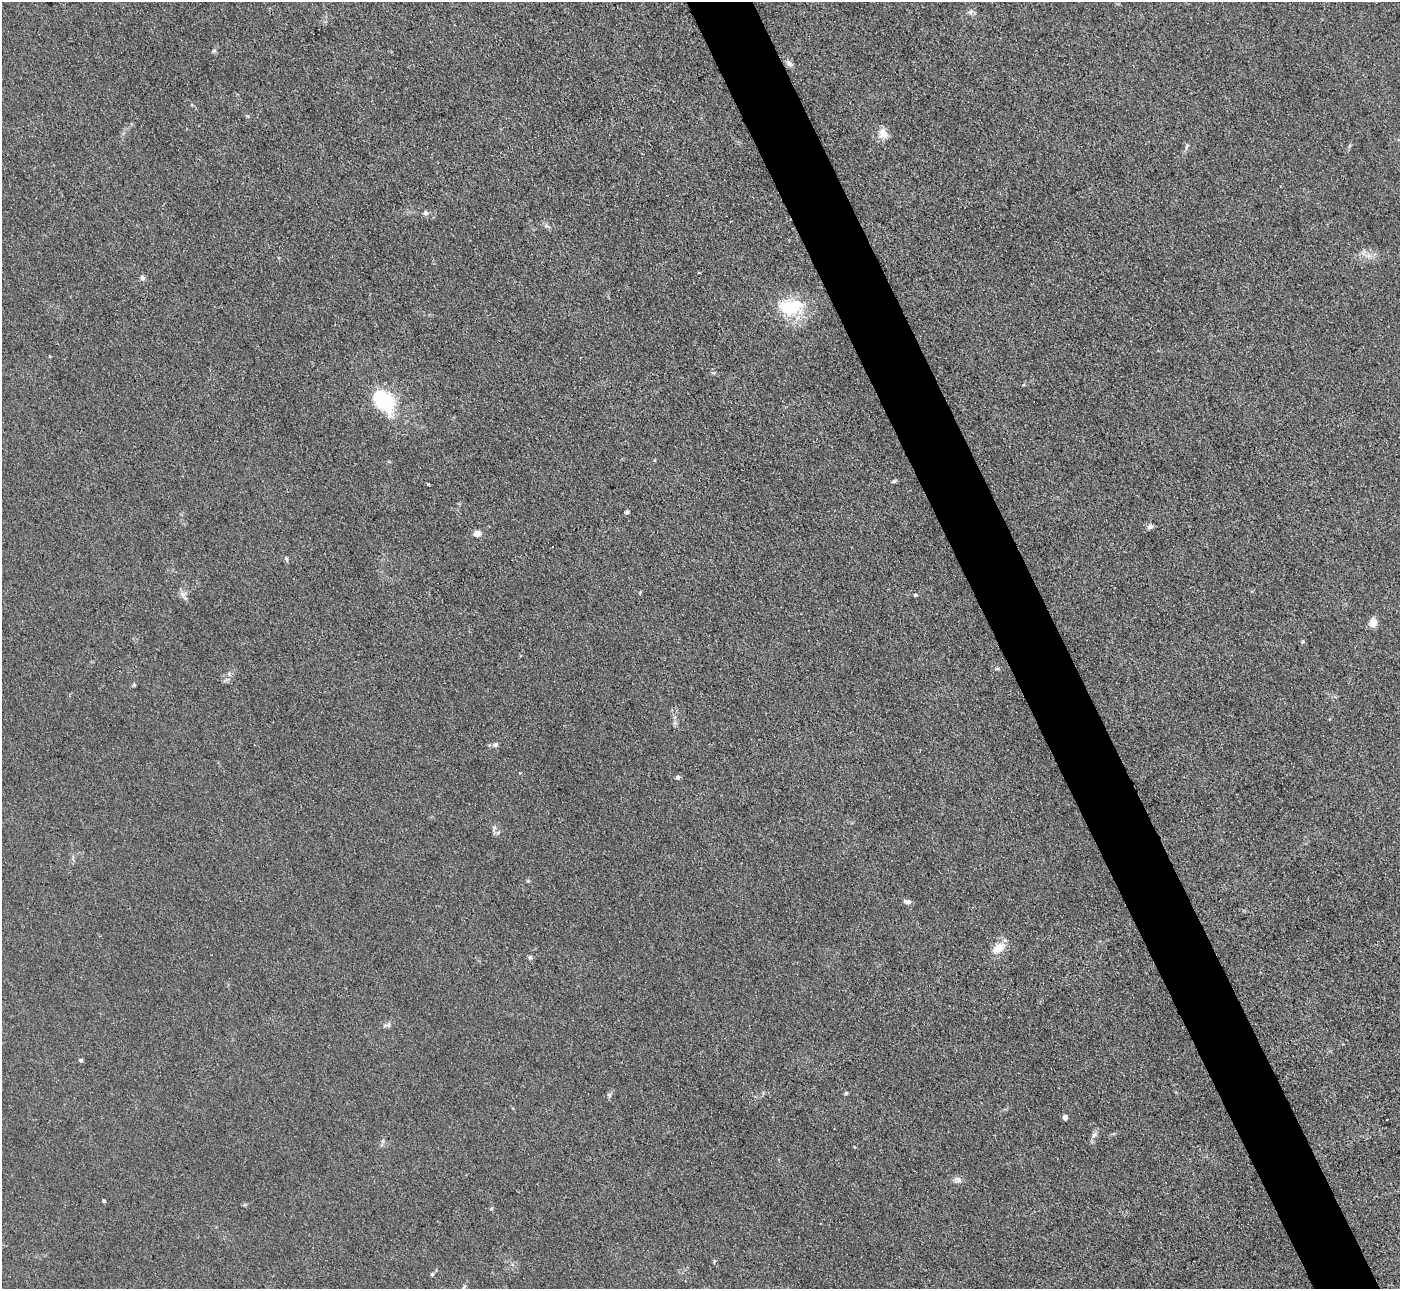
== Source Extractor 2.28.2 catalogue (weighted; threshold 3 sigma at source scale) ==
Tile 6 of 4 x 4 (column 2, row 2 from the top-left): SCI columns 1401-2798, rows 2860-4146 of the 5599 x 5585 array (HDU 1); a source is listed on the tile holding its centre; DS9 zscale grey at full resolution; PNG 1402 x 1291 px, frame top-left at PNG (2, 2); no overlay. Shown black and unused: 5% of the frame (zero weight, under 3 of 4 exposures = <1% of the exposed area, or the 3 px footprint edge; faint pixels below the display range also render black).
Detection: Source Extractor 2.28.2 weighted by HDU 2 'WHT'; one run over the whole footprint, this tile lists its part. Background 0.0557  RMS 0.0059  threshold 0.0266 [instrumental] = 3 sigma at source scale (4.5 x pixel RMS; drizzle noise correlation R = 1.50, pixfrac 1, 0.05/0.05 arcsec/px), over >= 5 px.
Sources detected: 41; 2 inside a brighter listed object's ellipse — not listed separately; the other 39 listed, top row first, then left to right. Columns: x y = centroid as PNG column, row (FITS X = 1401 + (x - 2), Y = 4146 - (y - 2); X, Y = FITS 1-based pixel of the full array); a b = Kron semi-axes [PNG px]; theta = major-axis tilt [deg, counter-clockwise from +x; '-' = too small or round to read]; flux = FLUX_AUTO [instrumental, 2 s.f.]
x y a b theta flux
970 12 8 6 34 1.7
214 50 6 4 20 0.8
790 64 10 7 -47 2.3
884 134 13 10 -50 6
425 213 7 6 - 1.9
547 226 11 4 -24 1.5
142 278 7 6 - 1.7
790 307 36 18 2 26
384 401 17 11 -47 64
894 481 4 4 - 1.1
428 484 3 3 - 0.78
627 512 4 4 - 1.9
1150 527 6 5 - 2.1
477 534 7 6 - 4.5
286 559 7 4 -69 1
183 595 15 6 -59 2.5
915 595 4 4 - 0.86
1373 623 11 9 80 4.5
1303 642 6 4 46 0.92
134 685 5 4 - 0.8
674 723 7 4 71 1.2
495 744 7 6 - 1.6
678 777 4 4 - 1.9
494 828 7 5 -89 1.4
907 901 10 5 -6 2.2
998 948 13 9 37 9.2
530 957 6 5 - 1.2
385 1025 10 4 13 1.4
81 1060 4 4 - 1.7
846 1093 5 4 - 0.74
609 1095 6 5 - 1
1065 1117 5 5 - 2.1
1094 1135 10 5 60 2.1
383 1141 6 4 71 1
854 1147 4 3 - 0.4
959 1179 10 7 -51 2.2
104 1201 4 4 - 0.98
432 1274 5 4 - 0.84
463 1288 10 5 51 1.5
Isophote crosses this tile's border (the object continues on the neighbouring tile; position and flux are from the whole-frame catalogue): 1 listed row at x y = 463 1288